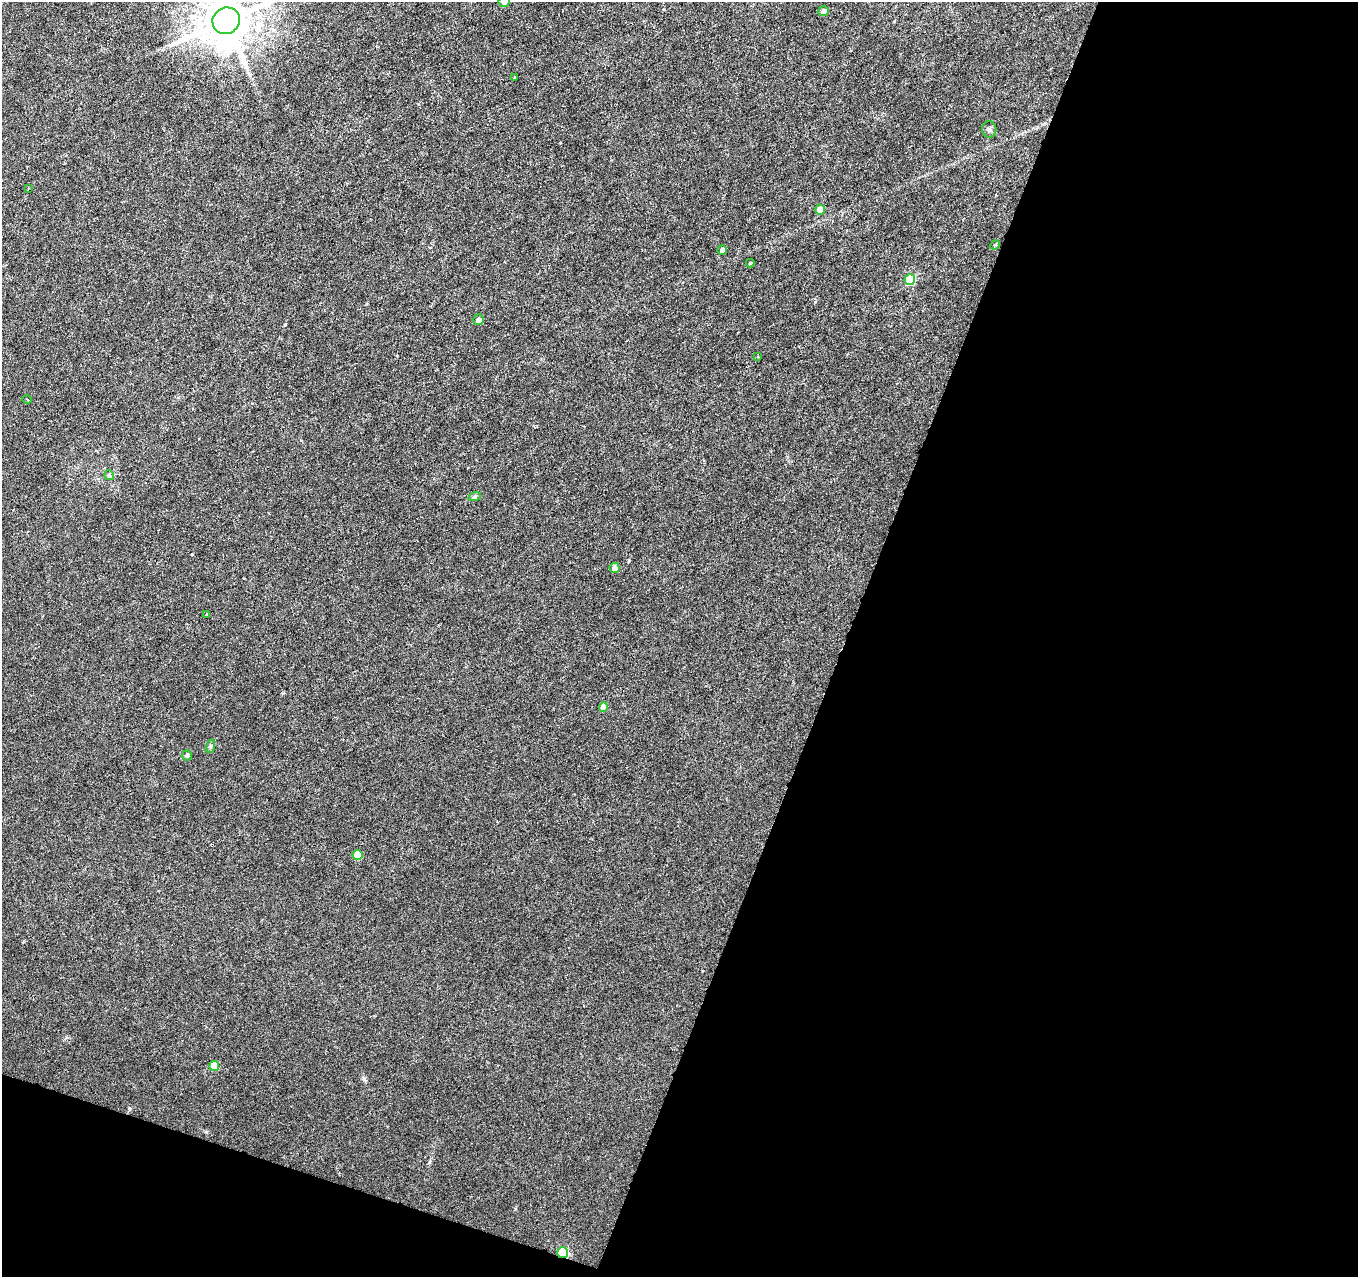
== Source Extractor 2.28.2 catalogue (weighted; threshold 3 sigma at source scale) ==
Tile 4 of 2 x 2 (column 2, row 2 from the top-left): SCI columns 1357-2712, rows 106-1380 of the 2712 x 2778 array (HDU 1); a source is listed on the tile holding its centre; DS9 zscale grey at full resolution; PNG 1360 x 1279 px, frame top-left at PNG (2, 2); each listed source drawn as its Kron ellipse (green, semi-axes under 4 px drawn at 4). Shown black and unused: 41% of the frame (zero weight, under 3 of 6 exposures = <1% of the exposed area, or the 3 px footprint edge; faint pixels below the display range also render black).
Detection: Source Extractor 2.28.2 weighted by HDU 2 'WHT'; one run over the whole footprint, this tile lists its part. Background 0.00976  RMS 0.0018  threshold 0.00743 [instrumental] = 3 sigma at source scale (4.09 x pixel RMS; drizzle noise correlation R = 1.36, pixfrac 0.8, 0.0396/0.0396 arcsec/px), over >= 5 px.
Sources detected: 27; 3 cosmic-ray / hot-pixel residue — neither listed nor drawn; the other 24 listed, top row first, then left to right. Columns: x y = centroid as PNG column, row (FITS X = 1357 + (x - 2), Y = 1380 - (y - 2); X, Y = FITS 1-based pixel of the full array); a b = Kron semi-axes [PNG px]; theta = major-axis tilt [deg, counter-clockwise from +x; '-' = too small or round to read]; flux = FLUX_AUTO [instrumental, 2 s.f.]
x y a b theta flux
504 2 5 5 - 0.55
823 11 5 5 - 0.84
226 21 14 13 - 880
515 77 3 3 - 0.87
989 129 8 7 - 0.49
28 188 2 2 - 0.12
820 210 5 5 - 1.6
995 245 5 4 - 0.23
722 250 4 4 - 0.63
750 263 4 4 - 0.2
910 279 5 5 - 8.8
478 320 6 5 - 0.63
757 357 3 3 - 0.17
27 399 4 3 - 0.15
109 475 5 4 - 0.82
475 496 6 4 19 0.27
614 568 5 5 - 1.1
207 614 3 2 - 0.13
603 707 5 4 - 1.6
210 746 7 4 71 0.26
187 755 5 5 - 0.37
357 855 5 5 - 3.9
214 1066 5 5 - 2.7
563 1253 5 5 - 14
Overlapping masked pixels (flux is a lower limit): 1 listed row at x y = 563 1253
Isophote crosses this tile's border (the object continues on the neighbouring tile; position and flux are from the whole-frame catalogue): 2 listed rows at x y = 504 2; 226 21
Unlisted compact peaks at least as high as the median listed source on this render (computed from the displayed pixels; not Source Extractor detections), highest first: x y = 363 1078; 206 1132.